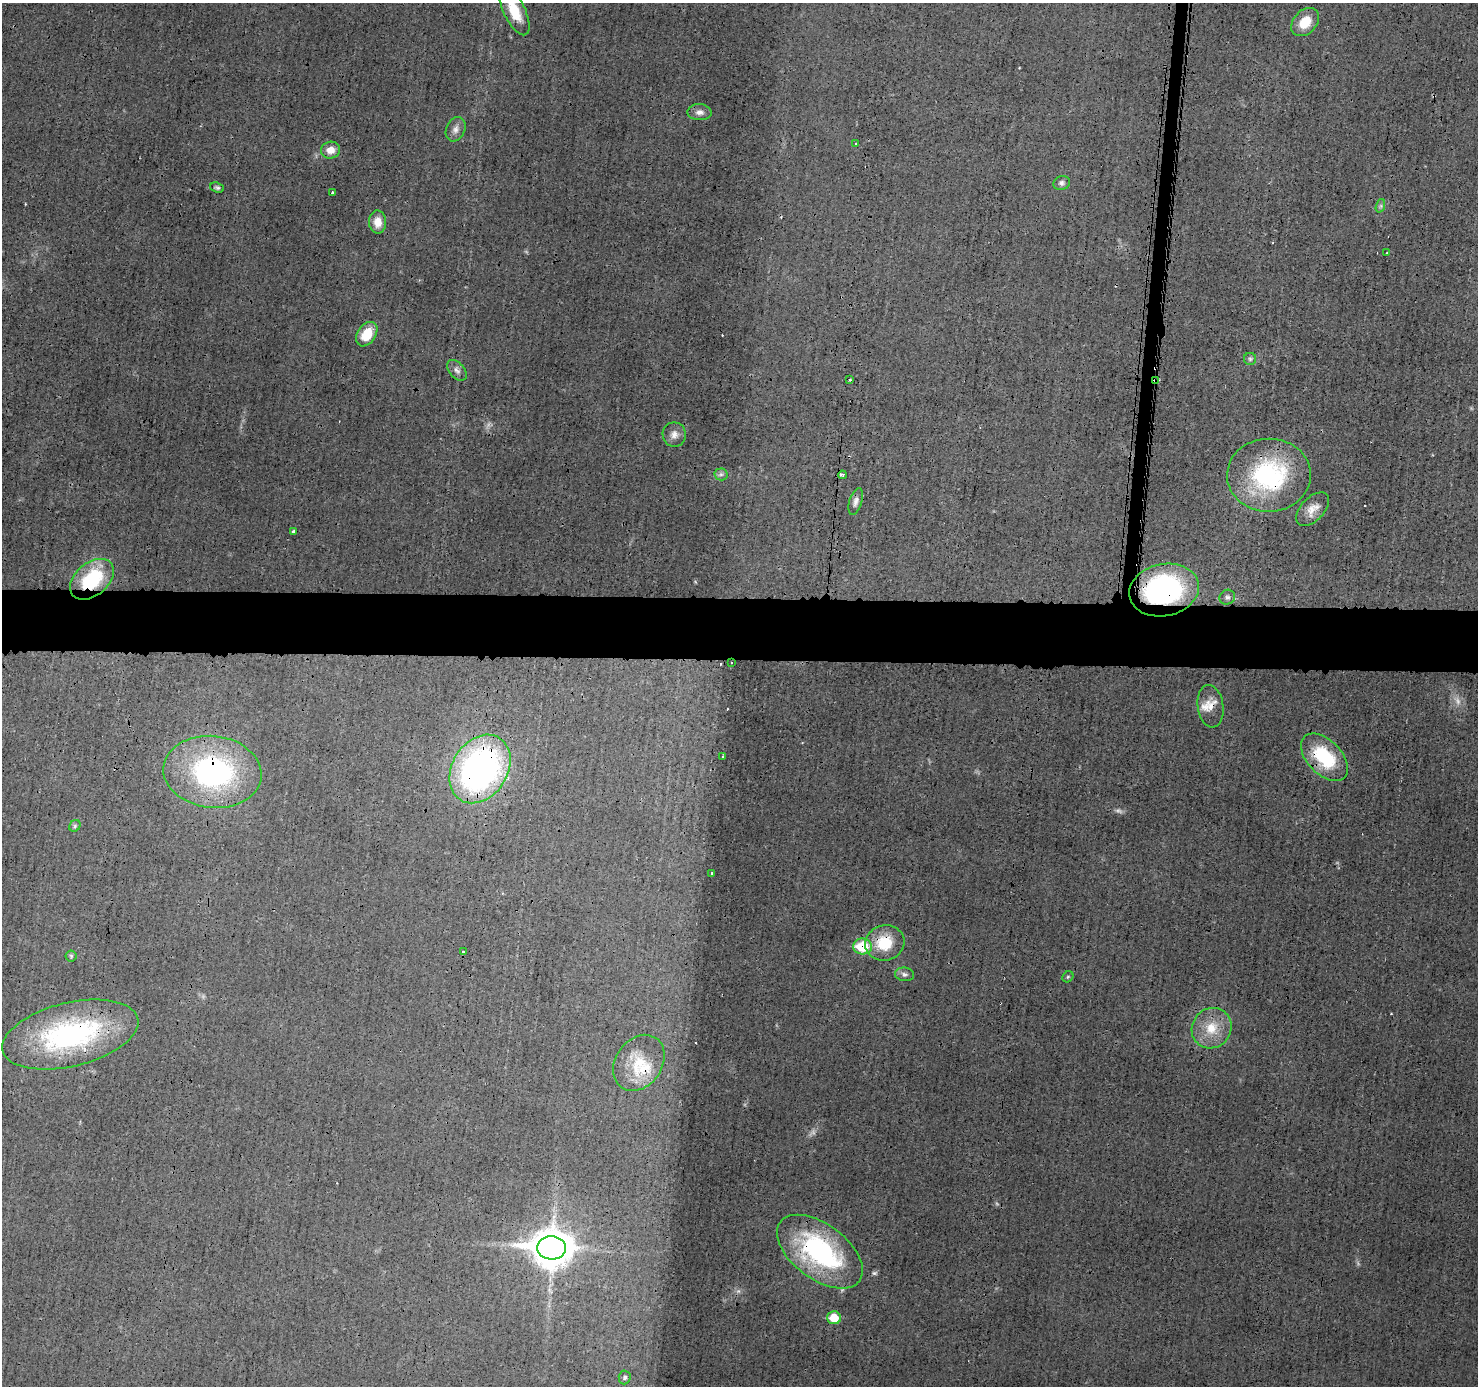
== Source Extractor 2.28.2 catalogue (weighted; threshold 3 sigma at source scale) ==
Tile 5 of 3 x 3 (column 2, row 2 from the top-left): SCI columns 1484-2959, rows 1494-2877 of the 4445 x 4464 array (HDU 1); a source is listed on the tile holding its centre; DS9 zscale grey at full resolution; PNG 1480 x 1388 px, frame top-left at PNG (2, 3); each listed source drawn as its Kron ellipse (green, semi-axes under 4 px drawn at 4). Shown black and unused: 5% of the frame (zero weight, under 3 of 4 exposures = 1% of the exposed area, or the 3 px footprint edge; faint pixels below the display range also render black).
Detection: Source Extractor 2.28.2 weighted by HDU 2 'WHT'; one run over the whole footprint, this tile lists its part. Background 0.0141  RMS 0.0031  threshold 0.0139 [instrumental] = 3 sigma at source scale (4.5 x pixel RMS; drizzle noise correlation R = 1.50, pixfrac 1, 0.05/0.05 arcsec/px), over >= 5 px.
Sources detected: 61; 5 too faint to see at this stretch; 5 cosmic-ray / hot-pixel residue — neither listed nor drawn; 3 inside a brighter listed object's ellipse — not listed separately; the other 48 listed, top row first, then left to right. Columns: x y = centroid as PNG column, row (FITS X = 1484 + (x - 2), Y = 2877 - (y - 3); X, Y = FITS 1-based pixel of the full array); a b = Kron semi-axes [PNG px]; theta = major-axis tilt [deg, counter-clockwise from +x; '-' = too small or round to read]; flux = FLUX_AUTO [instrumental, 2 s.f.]
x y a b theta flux
514 11 26 10 -64 9.4
1305 22 16 11 46 6.2
699 112 12 8 -3 1.8
456 129 12 9 67 2
855 144 3 3 - 0.31
330 150 9 8 - 3.4
1062 183 8 7 - 1
217 188 7 5 -18 0.67
332 193 3 3 - 1.1
1380 206 7 4 70 0.7
378 222 11 8 -87 3.7
1387 252 3 2 - 0.39
367 334 13 9 55 8
1250 359 6 6 - 0.71
457 370 12 7 -49 1.5
850 380 3 2 - 0.64
1155 381 4 2 - 0.9
674 434 12 11 - 2.3
721 474 6 6 - 0.86
842 475 4 3 - 0.83
1269 475 42 36 0 42
856 502 14 6 73 1.4
1313 509 20 11 46 3.7
294 531 4 3 - 0.53
92 579 25 16 40 23
1164 590 35 26 11 66
1227 597 8 7 - 1.1
731 662 2 2 - 0.32
1210 706 21 13 -81 3.8
722 757 3 3 - 0.52
1324 757 29 17 -45 21
480 769 37 27 57 110
212 772 49 36 -6 65
75 826 6 5 - 0.59
712 873 3 3 - 0.68
885 943 20 17 15 11
863 946 9 8 - 15
463 952 3 3 - 1
71 956 5 5 - 0.47
904 974 9 7 -7 1.1
1068 977 6 5 - 0.48
1212 1028 21 19 52 8.7
70 1035 69 32 14 60
639 1063 30 23 54 11
552 1248 14 11 -4 810
820 1252 49 27 -37 54
834 1318 7 6 - 6.7
625 1377 7 6 - 0.84
Overlapping masked pixels (flux is a lower limit): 15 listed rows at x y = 1155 381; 1269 475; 92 579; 1164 590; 731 662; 1210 706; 1324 757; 480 769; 212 772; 885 943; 863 946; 70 1035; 639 1063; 552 1248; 820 1252
Isophote crosses this tile's border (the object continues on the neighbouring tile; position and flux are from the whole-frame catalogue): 1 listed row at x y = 514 11